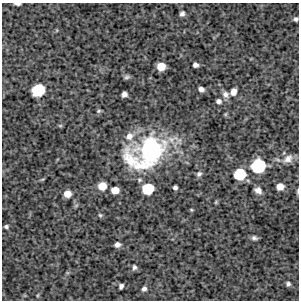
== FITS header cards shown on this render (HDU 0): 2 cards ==
NAXIS1  =                  297 /Length X axis
NAXIS2  =                  298 /Length Y axis

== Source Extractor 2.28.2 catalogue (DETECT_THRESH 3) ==
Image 297 x 298 px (HDU 0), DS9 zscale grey, 1 PNG px = 1 image px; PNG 301 x 302 px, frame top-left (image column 1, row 298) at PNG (2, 3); no overlay
Background 3830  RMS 310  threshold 919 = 3 sigma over >= 5 px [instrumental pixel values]
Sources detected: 40; all 40 listed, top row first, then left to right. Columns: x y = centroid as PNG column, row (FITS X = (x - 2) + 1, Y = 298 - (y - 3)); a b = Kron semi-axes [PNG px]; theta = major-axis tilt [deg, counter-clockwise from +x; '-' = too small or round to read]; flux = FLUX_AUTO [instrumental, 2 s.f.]
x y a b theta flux
17 4 6 2 -4 5.6e+04
182 14 6 5 - 6.1e+04
296 19 4 4 - 4.6e+04
195 65 5 4 - 7.4e+04
161 66 7 6 - 2.9e+05
127 77 7 5 12 4.7e+04
201 89 5 4 - 8.0e+04
38 90 10 9 - 8.6e+05
233 92 7 6 - 1.3e+05
124 94 5 5 - 9.1e+04
225 94 9 7 -52 9.0e+04
219 101 6 5 - 6.8e+04
99 111 6 4 22 3.2e+04
226 114 6 4 71 2.5e+04
60 126 6 4 0 2.6e+04
129 136 13 11 39 2.1e+05
148 152 42 26 32 3.5e+06
288 159 14 9 35 1.6e+05
258 166 11 10 - 1.2e+06
199 174 7 6 - 5.7e+04
240 174 9 8 - 7.2e+05
42 179 6 3 3 2.3e+04
139 180 6 6 - 4.2e+04
102 186 7 7 - 2.7e+05
175 187 4 4 - 5.4e+04
280 187 6 6 - 1.7e+05
148 189 9 8 - 6.8e+05
115 190 6 6 - 2.2e+05
258 190 7 5 -33 1.1e+05
298 191 7 3 85 2.7e+04
67 194 7 7 - 1.9e+05
100 215 6 5 - 3.3e+04
6 227 5 4 - 4.5e+04
254 238 6 4 -10 5.3e+04
117 245 6 5 - 9.0e+04
134 267 7 6 - 5.2e+04
288 284 4 4 - 4.6e+04
121 286 5 4 - 6.4e+04
144 289 6 5 - 6.8e+04
38 295 5 3 - 2.1e+04
At the frame edge (FLAGS 8, measured only in part): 3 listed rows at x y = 17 4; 296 19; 298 191